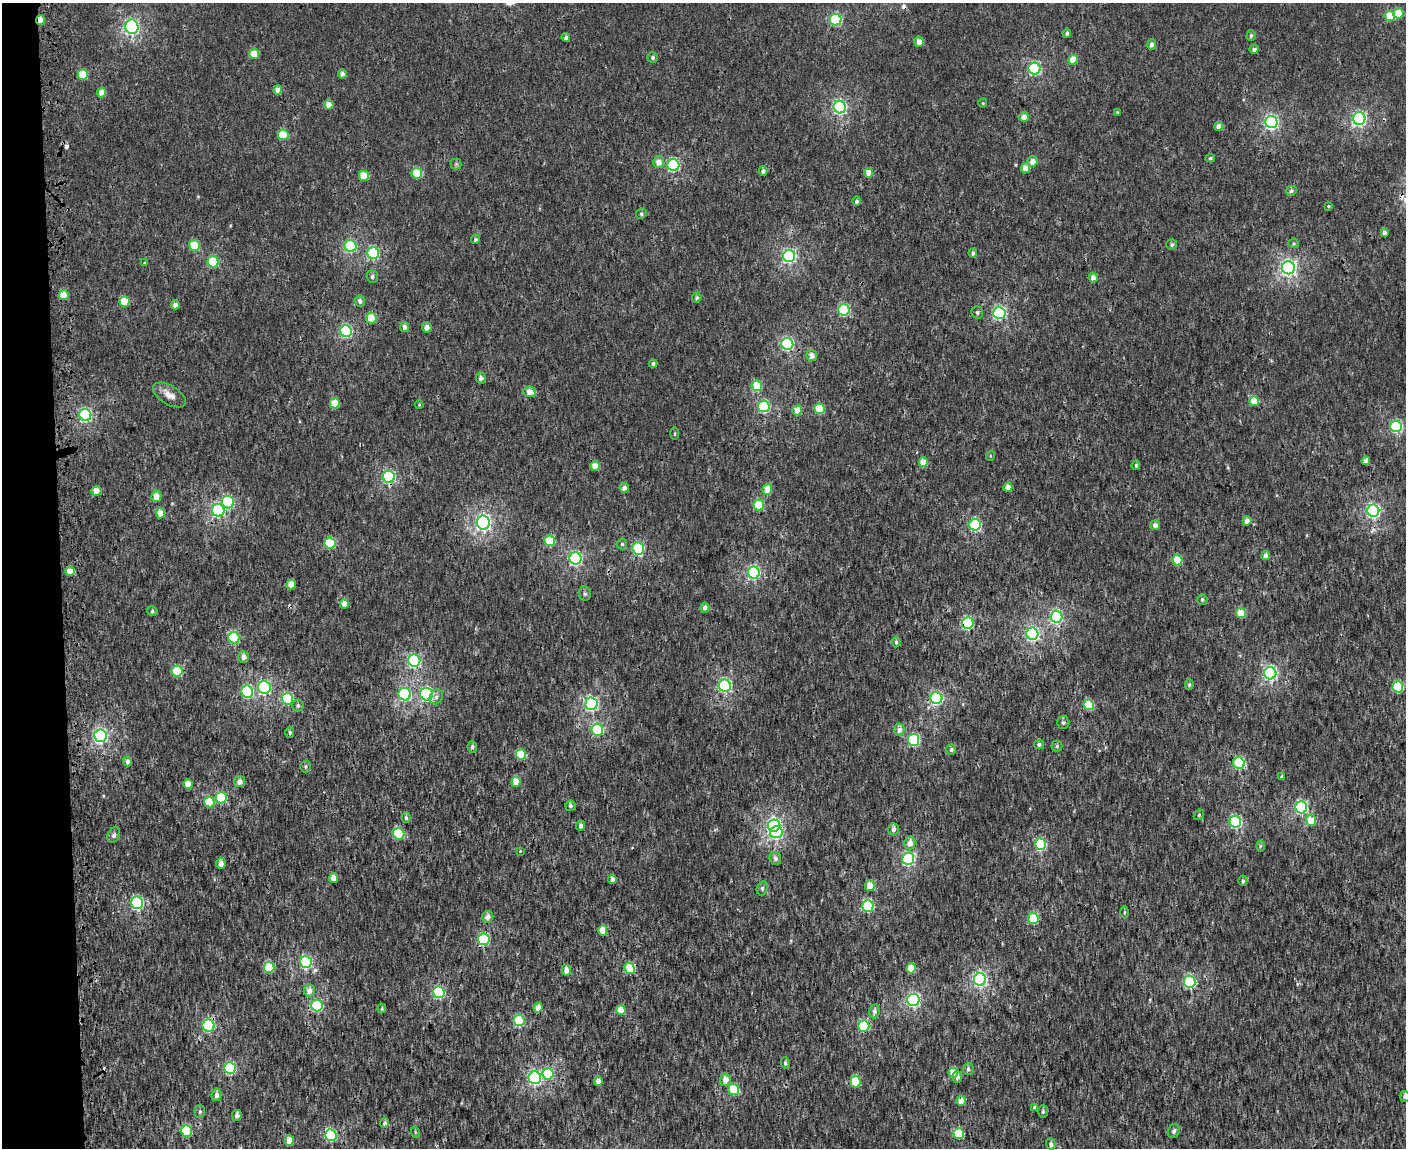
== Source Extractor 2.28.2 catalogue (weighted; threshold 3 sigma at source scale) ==
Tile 4 of 3 x 4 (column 1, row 2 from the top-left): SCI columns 150-1553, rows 2298-3443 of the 4468 x 4596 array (HDU 1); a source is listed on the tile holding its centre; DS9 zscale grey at full resolution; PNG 1408 x 1150 px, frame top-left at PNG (2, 3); each listed source drawn as its Kron ellipse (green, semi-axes under 4 px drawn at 4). Shown black and unused: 4% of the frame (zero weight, under 3 of 4 exposures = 6% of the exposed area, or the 3 px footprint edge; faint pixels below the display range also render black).
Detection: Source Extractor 2.28.2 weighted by HDU 2 'WHT'; one run over the whole footprint, this tile lists its part. Background 2.24e-04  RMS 0.0014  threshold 0.0064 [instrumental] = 3 sigma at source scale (4.5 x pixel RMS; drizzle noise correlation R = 1.50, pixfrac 1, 0.0396/0.0396 arcsec/px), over >= 5 px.
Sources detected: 240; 3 cosmic-ray / hot-pixel residue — neither listed nor drawn; the other 237 listed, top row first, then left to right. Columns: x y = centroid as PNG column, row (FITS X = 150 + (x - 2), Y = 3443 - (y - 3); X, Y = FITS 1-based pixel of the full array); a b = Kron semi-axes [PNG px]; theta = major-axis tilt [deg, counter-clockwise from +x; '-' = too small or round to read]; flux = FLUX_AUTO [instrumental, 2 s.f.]
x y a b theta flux
1398 13 5 5 - 3
1390 16 5 5 - 3.2
40 20 4 4 - 2.2
836 20 6 6 - 16
132 27 7 6 - 29
1067 33 4 4 - 0.34
1251 35 5 4 - 0.31
566 37 4 4 - 0.35
919 42 5 4 - 1.3
1152 44 5 4 - 0.69
1254 49 4 4 - 0.52
254 54 5 5 - 2.3
653 57 5 5 - 0.31
1073 60 5 5 - 2.7
1035 69 6 6 - 18
342 74 4 4 - 0.75
83 75 5 5 - 4.5
278 90 5 4 - 1.3
101 92 5 4 - 1.6
983 103 4 4 - 0.15
329 104 5 5 - 1.2
840 107 6 6 - 29
1117 112 4 3 - 0.1
1024 117 5 4 - 1.4
1359 118 6 6 - 28
1271 122 6 6 - 28
1219 126 4 4 - 1.3
283 135 5 5 - 4.2
1210 158 5 4 - 0.22
1032 161 5 5 - 1.2
659 162 6 5 - 1.3
456 164 5 5 - 0.24
673 165 6 6 - 18
1025 168 5 4 - 2
763 171 5 4 - 0.39
417 173 5 5 - 5.3
869 173 5 4 - 1.8
364 176 5 5 - 3.5
1291 191 5 5 - 0.41
857 201 4 4 - 0.32
1328 206 3 3 - 0.14
641 214 5 5 - 0.28
1384 233 4 4 - 0.57
475 239 4 4 - 0.27
1294 243 5 4 - 0.21
194 245 5 5 - 5
1172 245 5 5 - 0.3
351 246 6 5 - 14
373 253 6 6 - 13
973 253 4 4 - 0.36
789 256 6 6 - 26
213 262 6 5 - 7.5
144 263 3 2 - 0.1
1288 268 6 6 - 45
372 276 6 5 - 0.36
1093 278 4 4 - 1.2
64 295 5 5 - 2.8
697 298 5 4 - 0.31
124 301 5 5 - 4.2
360 301 5 5 - 0.57
175 305 5 4 - 0.79
844 310 6 5 - 13
977 312 6 6 - 0.33
999 313 6 6 - 21
371 318 5 5 - 2.5
405 327 5 4 - 0.61
427 327 5 4 - 1
346 331 6 6 - 17
787 344 6 6 - 22
812 356 5 5 - 1.1
653 363 4 4 - 0.37
481 378 5 5 - 0.45
757 386 5 5 - 4.7
530 392 6 5 - 1.7
169 395 18 9 -31 1.4
1254 401 5 5 - 3.2
335 403 5 5 - 3.6
419 405 4 3 - 0.11
764 406 6 5 - 14
819 409 5 5 - 5.3
797 410 5 4 - 2.3
85 415 6 6 - 22
1396 426 6 5 - 17
675 433 6 3 90 0.17
990 456 5 3 - 0.14
1366 461 4 4 - 1.1
923 462 4 4 - 2.3
1136 465 5 3 - 0.26
595 466 5 5 - 1.8
389 477 6 6 - 20
1008 487 4 4 - 1.2
624 488 5 4 - 0.61
767 489 5 5 - 1.8
96 491 5 5 - 1.6
156 496 5 5 - 1.6
228 502 6 6 - 11
759 505 5 5 - 6.3
218 510 6 6 - 17
1373 511 6 6 - 27
161 513 5 4 - 1.8
1247 521 5 4 - 0.84
483 522 7 6 - 45
975 525 6 6 - 15
1155 525 5 5 - 0.69
550 541 5 5 - 6.3
330 543 5 5 - 6.9
622 544 5 5 - 0.28
638 549 6 5 - 12
1266 556 4 4 - 0.97
576 558 6 6 - 23
1177 560 5 5 - 4.5
70 571 4 4 - 2.2
754 573 6 6 - 19
291 585 5 4 - 1.9
585 594 7 6 - 0.29
1202 599 5 5 - 0.35
344 604 5 4 - 1.3
705 608 5 4 - 0.77
152 611 5 5 - 0.25
1241 613 5 5 - 4.3
1056 617 6 6 - 21
968 623 6 6 - 14
1032 634 6 6 - 26
234 638 6 5 - 11
896 642 5 4 - 0.29
244 657 5 5 - 0.76
414 661 6 6 - 16
177 671 5 5 - 6.8
1270 673 6 6 - 28
1189 685 5 4 - 0.21
725 686 6 6 - 21
264 687 6 6 - 19
1398 687 5 5 - 9.7
247 692 6 6 - 12
405 694 6 6 - 17
427 694 6 6 - 20
436 697 8 6 65 0.45
936 698 6 6 - 20
288 699 6 5 - 7.4
591 704 6 6 - 24
1089 705 5 5 - 5.9
298 706 6 6 - 0.29
1063 722 6 6 - 0.34
597 730 6 5 - 11
899 730 6 5 - 0.93
290 732 6 4 -86 0.25
100 736 6 6 - 29
914 740 6 5 - 13
1039 744 5 4 - 0.39
1057 746 5 5 - 0.24
472 747 5 4 - 0.4
951 749 5 5 - 0.42
521 755 5 5 - 5.7
128 761 5 4 - 0.58
1239 763 6 5 - 13
305 766 6 5 - 0.26
1282 777 4 3 - 0.23
239 781 5 5 - 0.95
516 782 5 4 - 2.2
188 784 5 4 - 2.1
221 798 6 5 - 9
209 802 5 5 - 3.7
570 806 5 5 - 0.33
1301 807 6 6 - 22
1199 815 6 4 46 0.2
406 817 5 4 - 0.33
1311 820 5 5 - 2.7
1235 822 6 6 - 19
580 826 5 4 - 0.57
774 826 6 6 - 32
893 829 6 5 - 0.51
776 832 6 6 - 14
399 834 6 5 - 8.3
114 835 8 6 63 0.36
910 843 6 5 - 1.2
1040 844 6 5 - 14
1260 846 6 4 89 0.19
520 851 4 4 - 0.12
775 858 6 5 - 0.49
908 859 6 6 - 22
221 863 5 4 - 0.78
333 878 5 4 - 1.2
612 879 4 4 - 0.71
1243 881 5 4 - 0.33
870 886 5 5 - 2.2
762 888 7 5 70 0.26
137 903 6 6 - 19
868 906 6 5 - 14
1124 912 6 3 90 0.18
488 917 6 5 - 0.84
1033 919 5 5 - 5.7
603 930 5 4 - 2.7
484 939 6 6 - 13
306 962 6 6 - 18
269 967 5 5 - 5.9
911 968 5 4 - 2.9
630 969 5 5 - 4.4
566 970 5 4 - 1.2
980 979 6 6 - 29
1190 982 6 6 - 16
309 991 6 5 - 1.1
439 992 6 5 - 13
913 1000 6 6 - 24
317 1005 6 6 - 13
382 1008 5 3 - 0.19
538 1008 5 4 - 1.2
621 1010 5 4 - 2.6
874 1011 7 5 79 0.51
519 1021 6 5 - 9.5
208 1026 6 6 - 14
864 1026 6 5 - 9.9
785 1063 6 4 -75 0.28
230 1068 6 6 - 13
968 1069 6 5 - 0.41
953 1073 5 5 - 2.6
548 1074 6 5 - 7.6
957 1077 5 5 - 0.59
535 1078 6 6 - 23
725 1080 6 5 - 1.3
598 1081 5 4 - 0.89
855 1082 6 5 - 4.8
734 1090 5 5 - 6
216 1095 6 5 - 0.62
1405 1096 5 5 - 0.45
961 1101 5 5 - 1.4
1035 1107 4 3 - 0.36
200 1111 6 5 - 0.27
1043 1111 7 5 89 0.31
237 1115 5 4 - 0.61
385 1123 5 4 - 0.47
186 1131 6 5 - 8.5
1174 1131 7 6 - 0.41
415 1132 6 3 -72 0.15
959 1134 5 5 - 7.1
331 1135 6 5 - 13
289 1141 5 4 - 1.3
1051 1144 5 5 - 0.5
Overlapping masked pixels (flux is a lower limit): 7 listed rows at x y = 40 20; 64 295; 389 477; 1373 511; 968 623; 208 1026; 864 1026
Isophote crosses this tile's border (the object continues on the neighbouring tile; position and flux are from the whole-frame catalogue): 1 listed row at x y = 1405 1096